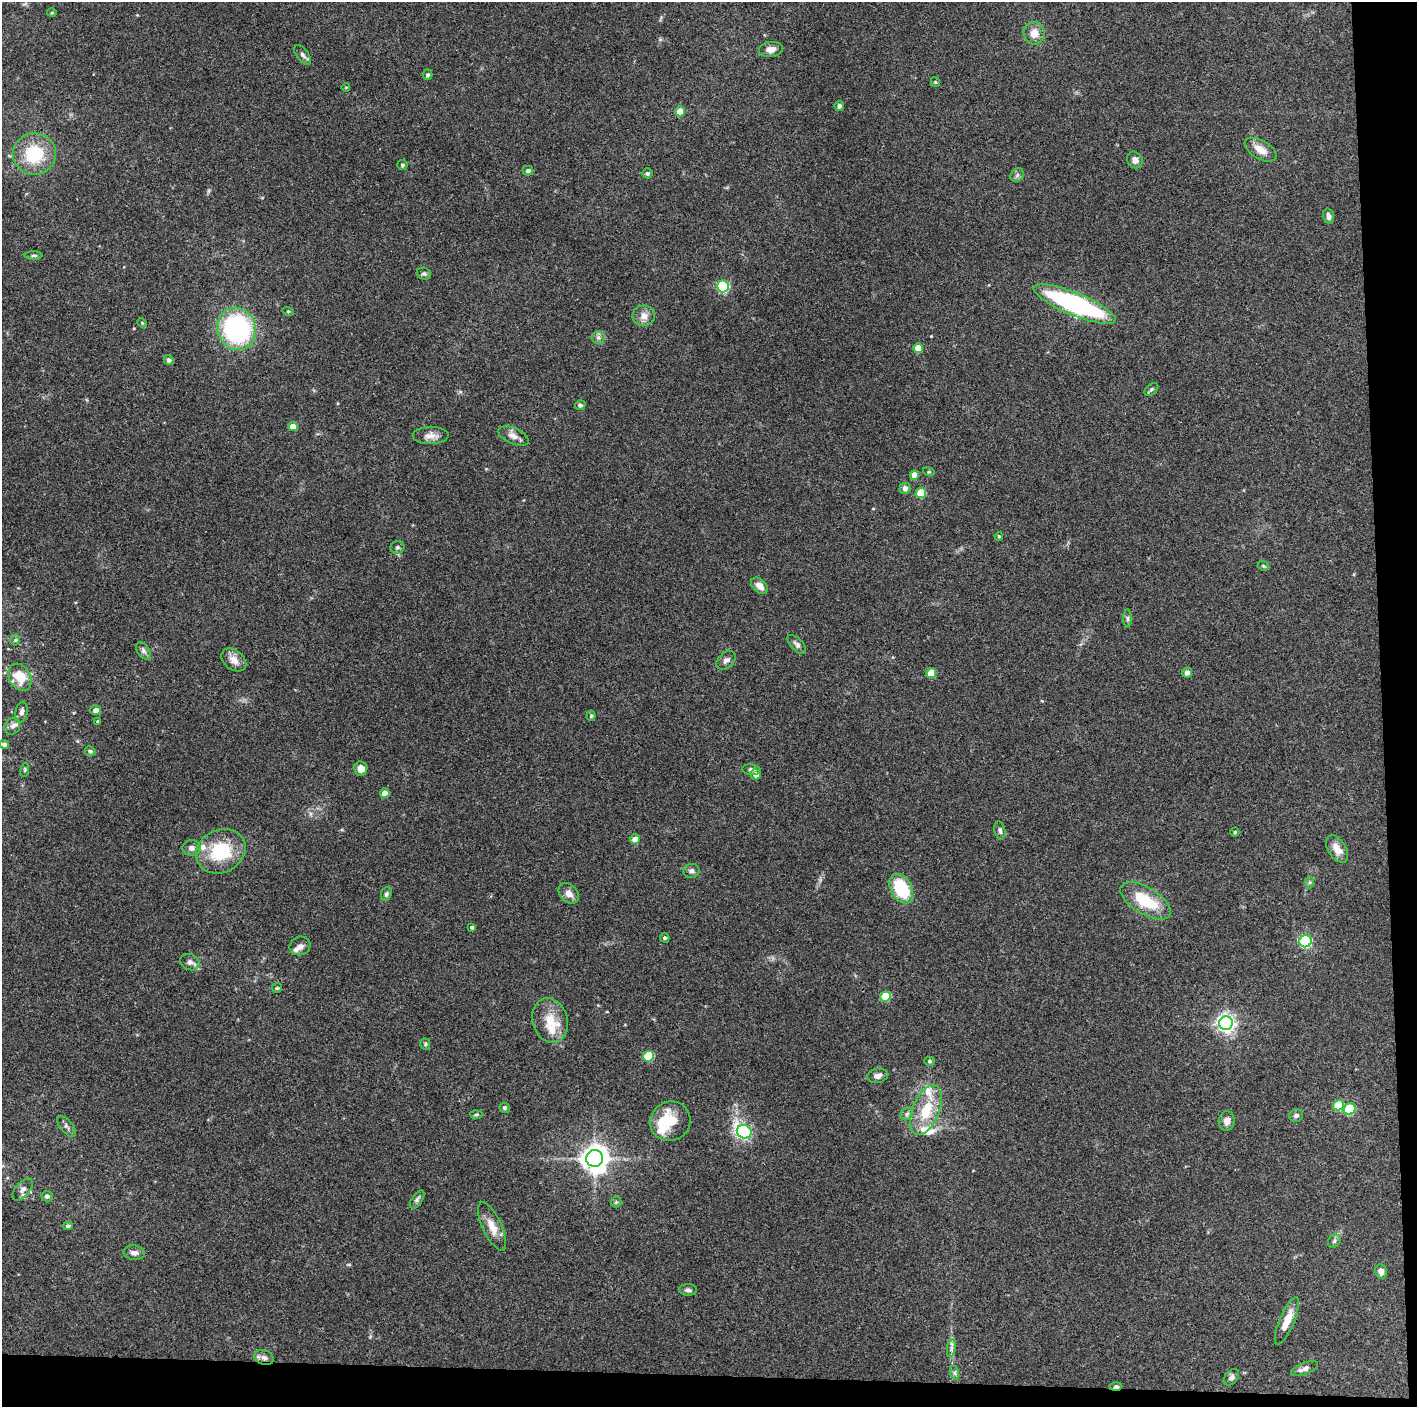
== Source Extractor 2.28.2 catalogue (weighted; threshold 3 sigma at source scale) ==
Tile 9 of 3 x 3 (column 3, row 3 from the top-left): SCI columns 2831-4245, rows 4-1408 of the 4246 x 4219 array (HDU 1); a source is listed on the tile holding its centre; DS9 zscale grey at full resolution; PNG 1419 x 1409 px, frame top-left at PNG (2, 2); each listed source drawn as its Kron ellipse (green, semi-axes under 4 px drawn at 4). Shown black and unused: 5% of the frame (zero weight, under 3 of 4 exposures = <1% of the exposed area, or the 3 px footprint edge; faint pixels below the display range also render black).
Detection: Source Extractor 2.28.2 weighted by HDU 2 'WHT'; one run over the whole footprint, this tile lists its part. Background 0.16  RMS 0.0072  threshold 0.0322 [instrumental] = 3 sigma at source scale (4.5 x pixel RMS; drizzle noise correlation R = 1.50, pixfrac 1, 0.05/0.05 arcsec/px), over >= 5 px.
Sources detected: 124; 1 inside a brighter object's white glare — neither listed nor drawn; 7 inside a brighter listed object's ellipse — not listed separately; the other 116 listed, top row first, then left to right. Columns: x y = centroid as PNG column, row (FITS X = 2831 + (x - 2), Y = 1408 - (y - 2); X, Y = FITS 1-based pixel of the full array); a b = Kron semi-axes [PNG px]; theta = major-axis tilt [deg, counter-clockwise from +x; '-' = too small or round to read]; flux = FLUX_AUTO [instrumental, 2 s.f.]
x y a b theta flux
52 13 5 3 - 0.72
1034 33 11 10 - 7.2
771 49 12 7 7 4.9
303 55 11 6 -53 2.1
427 75 5 5 - 1.4
935 82 5 4 - 1
346 87 4 3 - 0.52
839 106 5 5 - 2.2
680 111 5 4 - 10
1261 150 17 9 -30 8
34 154 21 20 - 35
1135 160 9 7 -56 3.6
402 165 5 5 - 1.3
528 171 5 5 - 1.7
647 173 5 5 - 1.4
1017 175 7 6 - 1.9
1329 216 8 5 -76 2.9
33 255 9 4 0 1.2
424 274 7 6 - 1.4
723 286 6 6 - 88
1075 304 44 11 -22 130
288 311 5 3 - 0.7
644 316 11 10 - 5.8
142 323 5 4 - 0.8
237 329 21 19 -68 110
598 337 6 6 - 2
918 348 5 5 - 12
169 360 5 4 - 2.2
1151 389 8 5 39 1.5
580 405 5 5 - 2.1
293 426 5 4 - 10
431 435 18 8 1 5.4
513 436 16 8 -23 4.9
929 472 6 3 -17 0.78
914 475 5 4 - 6.7
905 488 5 5 - 3.1
921 493 5 5 - 24
999 536 4 3 - 1
397 547 7 6 - 1.4
1263 566 6 4 -21 0.9
759 586 9 6 -44 5.3
1127 618 9 4 -90 1.4
15 640 5 5 - 1.1
797 644 12 6 -47 2.3
143 651 10 5 -58 2.3
234 660 14 9 -39 6.3
726 660 11 7 43 2.9
1187 672 5 5 - 3.3
931 673 5 5 - 16
20 677 14 10 -60 16
96 710 5 4 - 3.4
21 712 10 6 80 2.8
591 716 5 4 - 0.88
98 721 4 3 - 0.99
12 726 8 7 - 2.6
4 744 5 4 - 2.2
90 751 5 4 - 1.4
361 768 7 6 - 5.9
25 770 7 3 81 0.92
751 770 9 5 -5 2.2
756 774 5 5 - 4.5
385 793 5 4 - 7.3
1000 830 9 5 -77 1.9
1235 832 4 4 - 1
635 839 5 4 - 6.4
192 848 9 8 - 3.3
1337 849 15 9 -58 7.6
221 851 25 21 26 38
691 871 8 7 - 2.3
1309 882 6 4 90 1.1
901 889 16 10 -61 37
569 893 12 8 -45 4.9
386 894 6 5 - 1.5
1146 901 28 13 -31 27
472 927 4 4 - 1.5
665 938 5 4 - 1.3
1306 941 6 6 - 96
300 946 10 9 - 3
190 962 10 8 -20 3.1
277 988 5 5 - 0.96
885 996 5 5 - 30
550 1020 23 17 -74 16
1226 1023 7 6 - 320
425 1044 5 5 - 1.1
648 1056 5 5 - 31
929 1061 5 4 - 1.1
878 1076 10 7 12 3.5
1338 1105 5 5 - 23
505 1108 5 4 - 1.2
1350 1109 6 5 - 44
926 1110 26 13 68 24
476 1114 6 4 2 0.95
907 1114 7 5 46 1.9
1296 1115 7 6 - 2.2
670 1121 20 19 - 19
1227 1121 10 8 83 3.9
67 1126 12 6 -49 2.5
744 1132 7 6 - 150
595 1158 8 8 - 830
22 1190 13 7 48 3.8
47 1196 5 5 - 2.3
417 1199 10 5 57 1.8
616 1202 5 5 - 1.1
68 1226 5 4 - 1.8
492 1226 26 9 -65 9.9
1334 1241 7 5 47 1.6
134 1253 11 7 -8 3.3
1381 1271 7 6 - 3.9
688 1290 9 5 -4 2.2
1287 1321 25 7 67 10
951 1348 9 4 81 2.2
264 1358 10 7 -23 3.2
1304 1369 14 5 21 3.1
955 1373 7 4 -72 1.4
1231 1377 9 6 50 2.3
1116 1387 6 3 2 4.1
Overlapping masked pixels (flux is a lower limit): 1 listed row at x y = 1116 1387